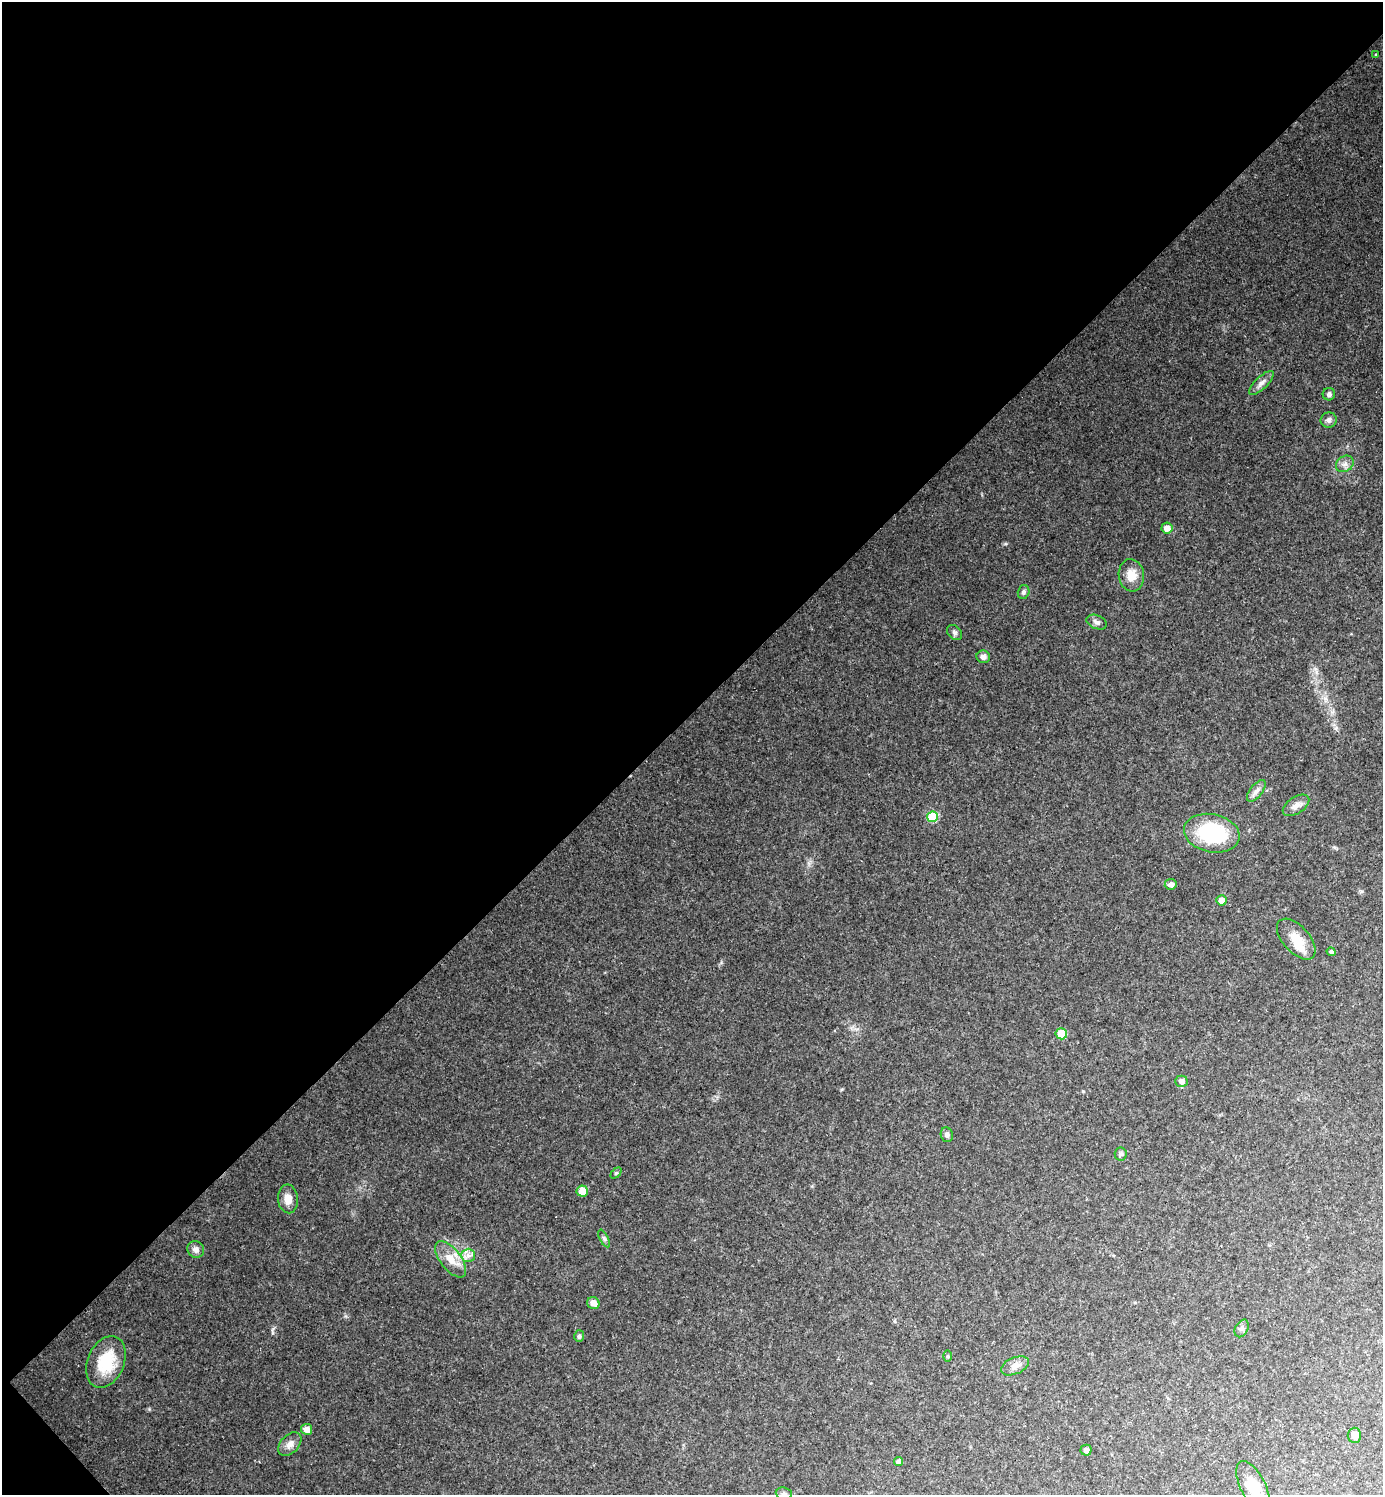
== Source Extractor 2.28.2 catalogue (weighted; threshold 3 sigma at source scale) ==
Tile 5 of 4 x 4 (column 1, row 2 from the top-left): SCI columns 154-1534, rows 2988-4480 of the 5973 x 5974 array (HDU 1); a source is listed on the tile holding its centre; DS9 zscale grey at full resolution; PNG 1385 x 1497 px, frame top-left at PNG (2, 2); each listed source drawn as its Kron ellipse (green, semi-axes under 4 px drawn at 4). Shown black and unused: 48% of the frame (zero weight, under 2 of 3 exposures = <1% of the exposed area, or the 3 px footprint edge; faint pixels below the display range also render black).
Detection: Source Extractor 2.28.2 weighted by HDU 2 'WHT'; one run over the whole footprint, this tile lists its part. Background 0.151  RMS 0.01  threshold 0.0459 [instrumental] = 3 sigma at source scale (4.5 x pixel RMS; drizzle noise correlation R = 1.50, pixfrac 1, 0.05/0.05 arcsec/px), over >= 5 px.
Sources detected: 44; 1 inside a brighter listed object's ellipse — not listed separately; the other 43 listed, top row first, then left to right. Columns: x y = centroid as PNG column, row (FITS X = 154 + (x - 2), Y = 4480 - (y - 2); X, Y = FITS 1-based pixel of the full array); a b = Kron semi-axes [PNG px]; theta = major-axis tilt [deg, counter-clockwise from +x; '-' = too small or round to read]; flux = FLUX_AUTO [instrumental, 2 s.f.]
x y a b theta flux
1376 55 3 3 - 1.3
1261 383 16 6 44 5.4
1329 394 6 6 - 2.9
1329 420 8 7 - 3.8
1345 464 9 7 35 5
1167 528 5 5 - 8.4
1131 575 16 12 -81 14
1024 592 7 5 75 2.8
1097 622 10 6 -22 4
955 633 8 6 -45 2.7
983 657 7 6 - 4.6
1256 791 13 6 52 5
1296 805 15 8 33 6.4
932 817 5 5 - 43
1212 833 28 19 -11 81
1171 884 6 5 - 4.1
1221 900 5 5 - 9.4
1296 939 25 13 -48 20
1331 952 5 4 - 3
1061 1034 6 5 - 23
1181 1081 6 5 - 4.5
947 1135 7 6 - 2.8
1121 1154 6 6 - 2.2
616 1173 6 4 44 1.5
582 1191 5 5 - 13
288 1199 14 10 -85 9.8
604 1239 9 4 -63 2.1
196 1249 9 8 - 5
468 1255 7 6 - 4.3
451 1259 21 10 -52 14
593 1303 6 6 - 7.3
1242 1328 9 6 62 2.9
579 1336 6 5 - 2
947 1356 5 3 - 1.3
106 1362 27 18 67 42
1015 1366 15 8 23 7.6
307 1429 5 5 - 8.6
1354 1435 7 6 - 6.4
290 1444 14 9 47 6.7
1086 1450 5 5 - 2.7
899 1461 4 4 - 4.9
1253 1486 27 12 -63 22
784 1494 8 6 -7 3.1
Isophote crosses this tile's border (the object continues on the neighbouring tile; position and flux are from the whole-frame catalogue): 2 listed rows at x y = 1253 1486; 784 1494
Unlisted compact peaks at least as high as the median listed source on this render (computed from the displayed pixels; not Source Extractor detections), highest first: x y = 1005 544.